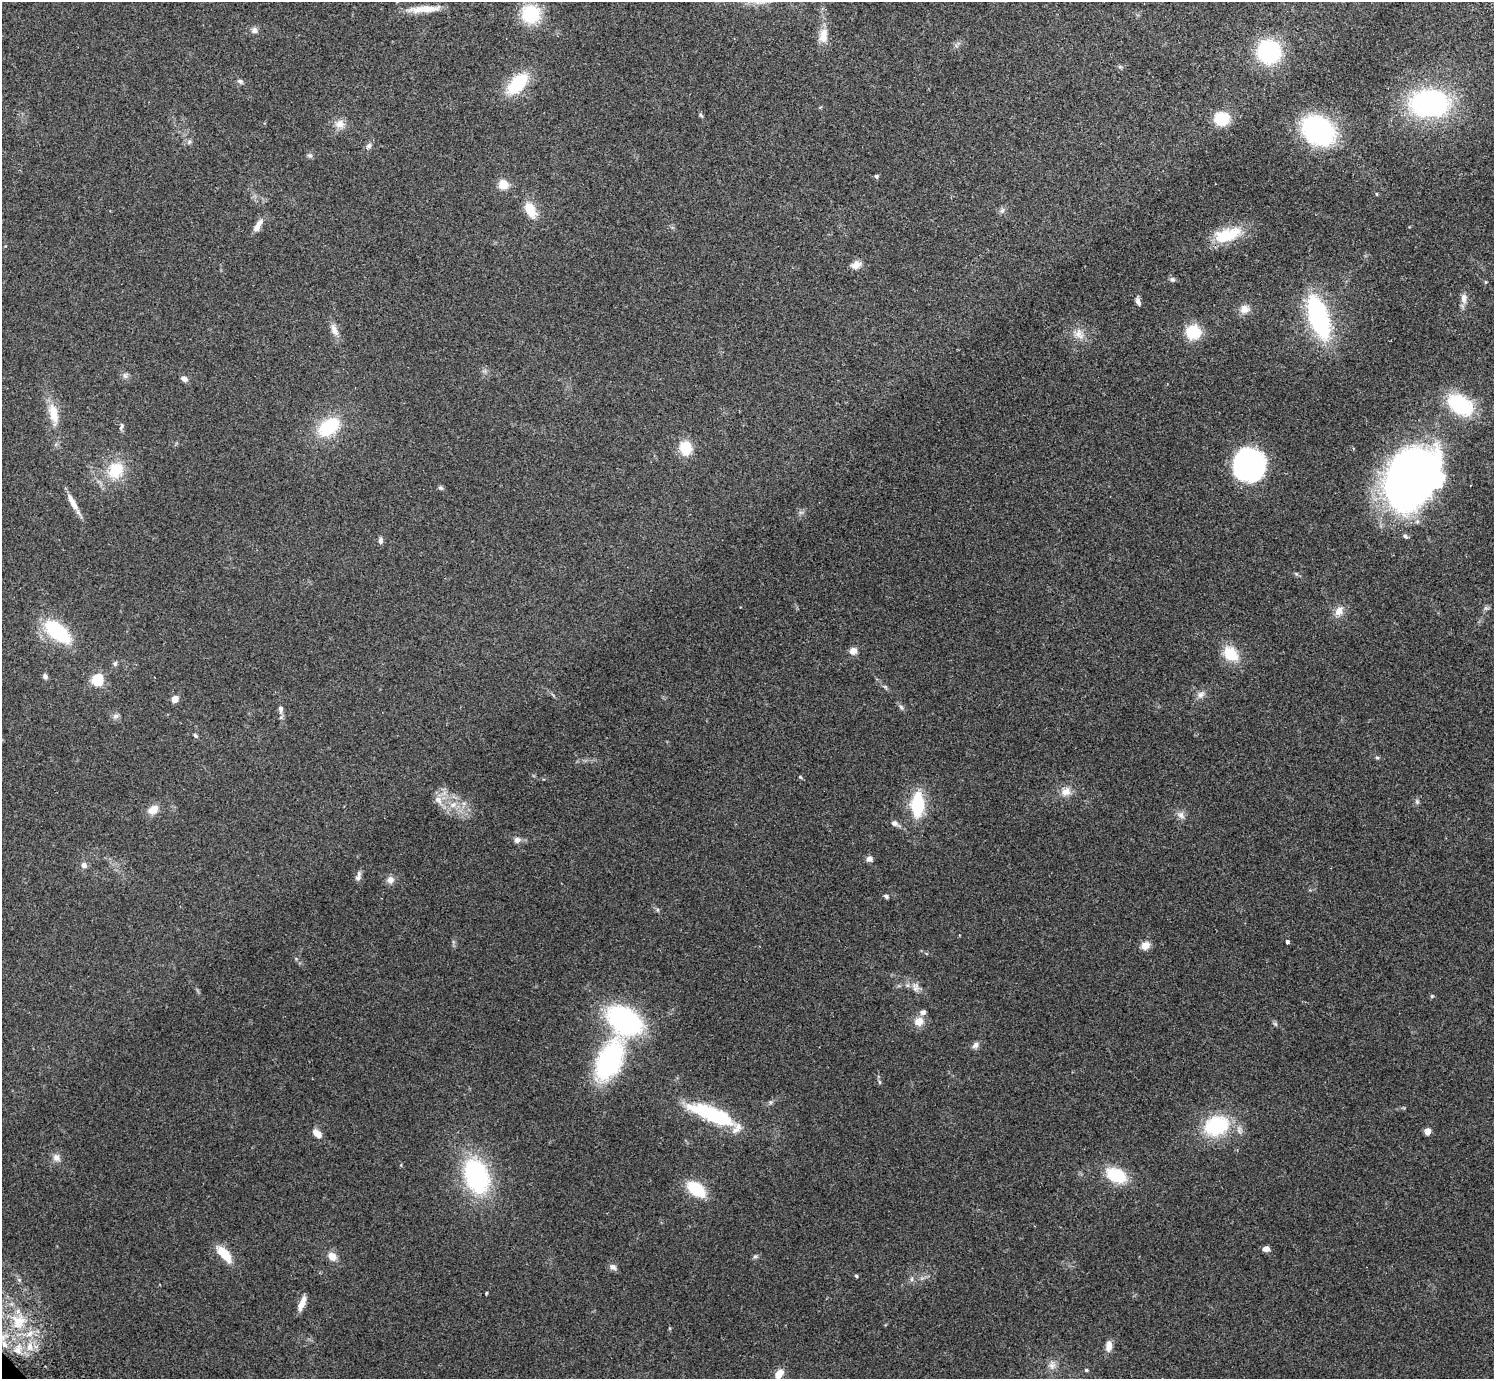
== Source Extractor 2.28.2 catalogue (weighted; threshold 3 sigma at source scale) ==
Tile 10 of 4 x 4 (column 2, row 3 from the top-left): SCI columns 1539-3030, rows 1580-2956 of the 6062 x 6050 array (HDU 1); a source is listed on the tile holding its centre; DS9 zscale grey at full resolution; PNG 1496 x 1381 px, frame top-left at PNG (2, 2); no overlay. Shown black and unused: <1% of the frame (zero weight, under 2 of 3 exposures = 3% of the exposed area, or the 3 px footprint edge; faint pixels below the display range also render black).
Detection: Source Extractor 2.28.2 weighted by HDU 2 'WHT'; one run over the whole footprint, this tile lists its part. Background 0.0986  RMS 0.009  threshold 0.0404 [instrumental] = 3 sigma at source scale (4.5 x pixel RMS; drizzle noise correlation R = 1.50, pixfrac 1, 0.05/0.05 arcsec/px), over >= 5 px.
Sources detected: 115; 2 inside a brighter object's white glare — not listed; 3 inside a brighter listed object's ellipse — not listed separately; the other 110 listed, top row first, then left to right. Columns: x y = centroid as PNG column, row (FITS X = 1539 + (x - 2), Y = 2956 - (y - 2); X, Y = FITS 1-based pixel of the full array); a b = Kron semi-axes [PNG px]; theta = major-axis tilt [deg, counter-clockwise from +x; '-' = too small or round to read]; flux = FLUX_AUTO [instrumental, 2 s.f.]
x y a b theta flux
424 9 44 8 4 15
531 14 16 16 - 49
254 30 9 8 - 3.2
824 34 17 11 76 9.4
1269 52 20 19 - 90
240 81 8 6 -24 2.1
517 84 21 12 46 49
1429 103 32 21 0 190
701 115 7 4 -58 1.3
1222 119 13 11 0 30
340 124 13 11 -16 7.6
1318 131 25 18 -34 180
189 142 7 4 46 1.7
369 146 8 6 44 2.6
310 156 7 6 - 1.8
876 176 4 4 - 1.9
503 184 12 12 - 10
530 210 19 11 -62 16
1002 210 7 6 - 2.2
258 225 18 7 57 6.9
1227 235 37 16 17 31
856 265 12 8 39 6.4
1172 279 7 7 - 2
1485 282 6 4 90 0.91
1464 298 12 8 -85 5.5
1138 302 10 5 -71 3.1
1245 309 12 10 15 7.3
1319 317 28 12 -72 180
334 330 19 8 -67 6.8
1193 332 12 11 - 34
1079 334 16 11 -54 8.6
125 376 7 6 - 2.4
184 379 8 6 -17 3.7
1460 405 25 16 -33 69
53 413 28 11 -78 16
121 426 9 5 72 2
329 427 29 17 37 41
685 448 14 11 -80 24
1249 464 25 24 - 190
116 470 25 21 56 28
1409 472 61 31 67 570
440 488 7 5 -38 1.6
73 502 26 7 -61 8.8
1405 536 7 5 -33 1.8
380 541 8 5 -90 3
1339 611 15 11 62 7.6
57 631 25 11 -40 83
853 651 9 8 - 5.1
1231 654 19 14 -47 22
115 664 6 6 - 2
45 676 7 6 - 2.2
98 680 5 5 - 98
1201 695 12 7 57 4.4
175 699 5 4 - 18
901 707 9 4 -54 1.9
281 709 9 6 -88 3.6
115 716 9 7 17 2.8
195 736 6 4 -49 1.4
1377 757 6 4 -1 1.1
800 777 5 4 - 0.94
1066 792 14 11 34 7.8
438 800 13 10 -53 7.8
1417 802 7 5 -89 1.7
453 805 11 8 29 7.4
917 805 22 11 88 50
153 810 13 9 34 8.5
1181 815 12 8 -54 4.4
894 823 10 7 -25 3.7
517 840 9 8 - 3.6
869 859 7 6 - 3.9
84 865 8 7 - 3.5
358 876 13 6 76 3.7
390 880 9 9 - 5
886 896 6 5 - 1.7
1287 942 4 3 - 6.4
1145 945 10 8 36 7.6
915 987 14 9 -78 5.6
1432 996 5 5 - 1.1
624 1020 29 19 -33 170
919 1021 13 12 - 9
1275 1024 6 5 - 1.5
975 1045 10 7 45 3.3
610 1060 37 20 65 140
879 1082 6 4 -71 1.2
711 1114 58 16 -22 66
1217 1126 25 18 19 63
1427 1131 5 4 - 16
317 1134 11 6 -46 9.1
56 1158 11 9 -49 4.9
1116 1175 20 13 -25 38
476 1176 30 19 -71 130
696 1189 16 10 -36 41
1266 1249 7 6 - 4.2
224 1254 22 9 -51 19
332 1256 9 8 - 8.4
755 1256 7 4 1 1.5
613 1267 10 7 -25 3.4
856 1276 5 3 - 1.1
912 1279 7 4 90 1.7
19 1280 6 5 - 1.7
486 1293 4 3 - 0.82
302 1304 16 6 67 8.6
18 1322 20 19 - 27
5 1345 8 5 -61 2.7
29 1346 12 6 72 5.7
1109 1346 14 8 84 6.7
17 1350 10 8 -27 5.5
1052 1365 11 9 -76 5.3
1086 1370 4 4 - 1.3
779 1374 11 8 53 8.9